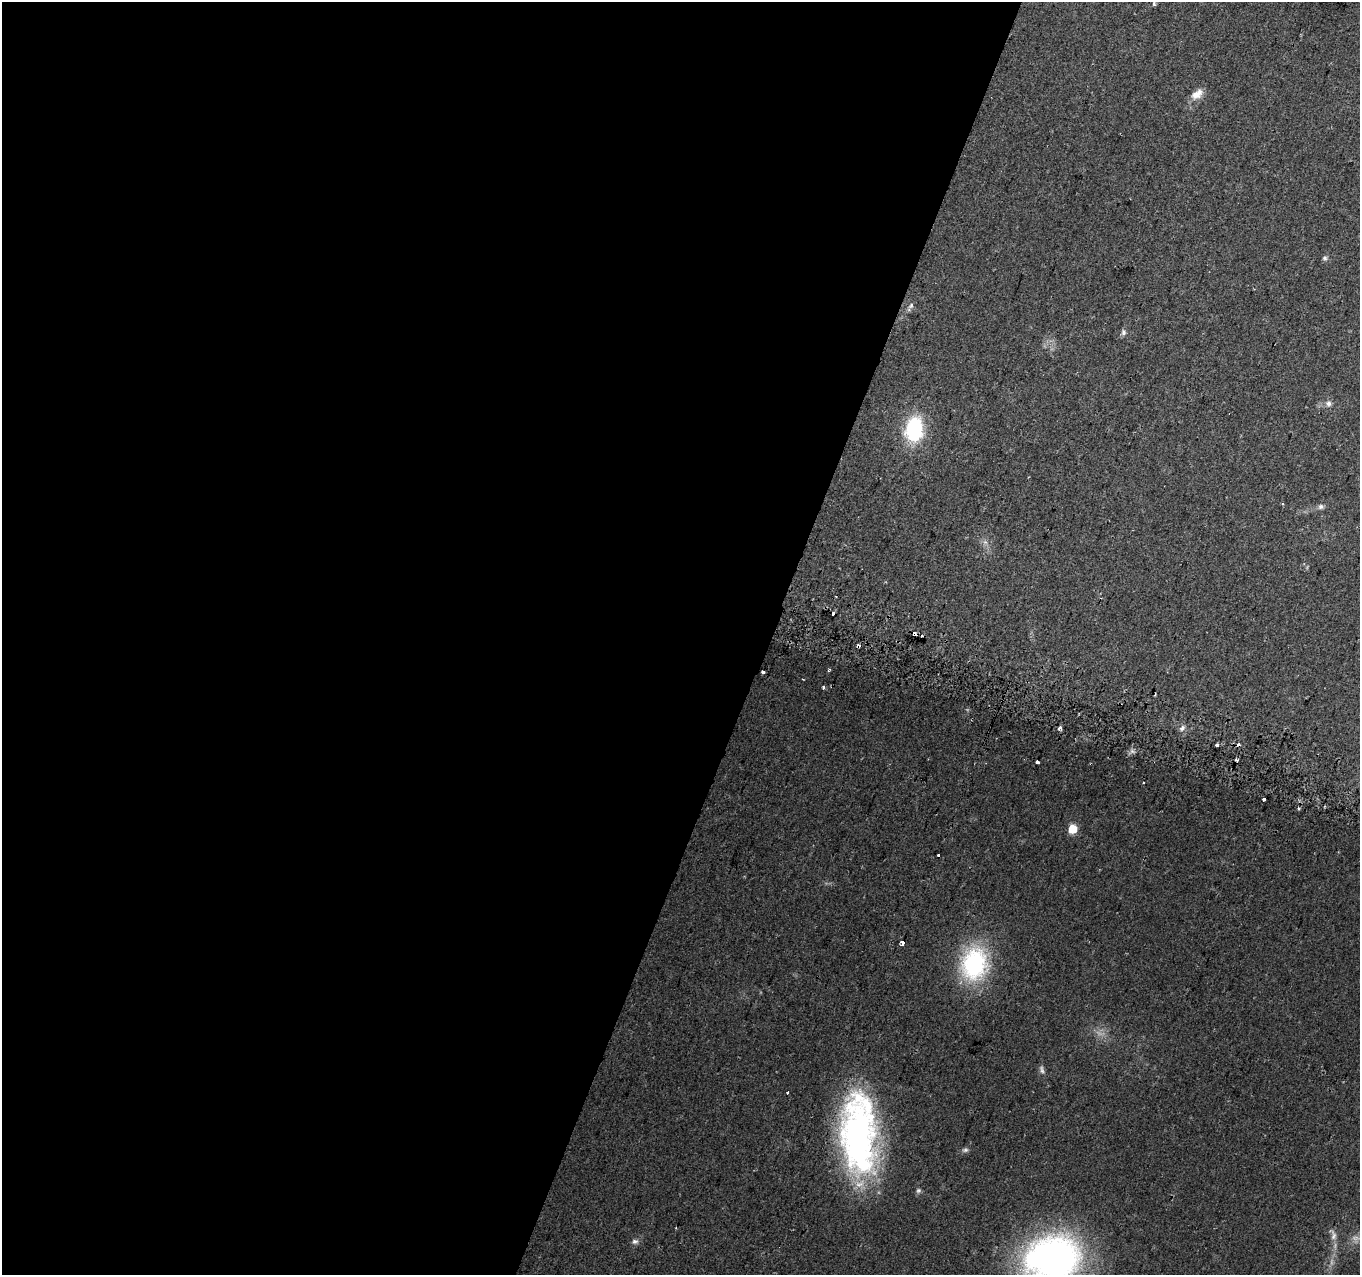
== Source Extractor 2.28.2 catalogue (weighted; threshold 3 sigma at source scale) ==
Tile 5 of 4 x 4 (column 1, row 2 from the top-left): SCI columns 11-1368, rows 2793-4065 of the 5461 x 5648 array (HDU 1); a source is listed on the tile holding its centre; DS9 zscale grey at full resolution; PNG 1362 x 1277 px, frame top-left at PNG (2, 2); no overlay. Shown black and unused: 57% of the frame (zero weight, under 2 of 3 exposures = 2% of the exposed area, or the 3 px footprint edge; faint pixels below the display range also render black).
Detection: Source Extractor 2.28.2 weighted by HDU 2 'WHT'; one run over the whole footprint, this tile lists its part. Background 0.079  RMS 0.0097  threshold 0.0435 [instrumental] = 3 sigma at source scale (4.5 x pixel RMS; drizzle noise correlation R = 1.50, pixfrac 1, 0.0396/0.0396 arcsec/px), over >= 5 px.
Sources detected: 43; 3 too faint to see at this stretch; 6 cosmic-ray / hot-pixel residue — not listed; the other 34 listed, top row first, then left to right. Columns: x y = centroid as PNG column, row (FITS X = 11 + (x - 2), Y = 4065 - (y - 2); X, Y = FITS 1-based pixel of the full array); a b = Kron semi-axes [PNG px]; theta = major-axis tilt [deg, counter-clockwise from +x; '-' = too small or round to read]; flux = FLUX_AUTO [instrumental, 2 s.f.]
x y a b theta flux
1154 4 4 3 - 2.3
1197 94 17 10 37 10
1325 258 7 6 - 2.1
911 306 11 5 52 3
1123 332 8 7 - 2.8
1329 403 8 8 - 4
914 429 25 17 83 76
1282 504 3 3 - 1.7
1321 507 7 7 - 2.9
985 542 7 5 -32 2.7
914 634 4 3 - 14
859 646 4 3 - 12
829 669 4 3 - 1.6
823 687 3 3 - 3.7
1060 728 4 3 - 9.3
1182 728 9 6 46 3.4
1217 745 3 3 - 11
1037 762 3 3 - 17
1143 782 3 2 - 0.91
1264 799 4 3 - 7.6
1299 809 3 3 - 3.6
1073 829 5 5 - 34
938 855 3 3 - 6.3
903 943 4 4 - 17
974 964 39 30 77 110
1042 1070 12 5 -73 3.1
787 1093 3 3 - 10
859 1134 88 36 -87 330
965 1150 8 6 7 2.5
918 1190 6 6 - 2.1
676 1228 3 3 - 1.1
1334 1236 14 8 87 6
635 1241 9 7 10 3.3
1051 1259 64 49 28 390
Overlapping masked pixels (flux is a lower limit): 3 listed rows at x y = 914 634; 859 646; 859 1134
Isophote crosses this tile's border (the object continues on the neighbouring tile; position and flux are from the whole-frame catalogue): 1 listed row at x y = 1051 1259